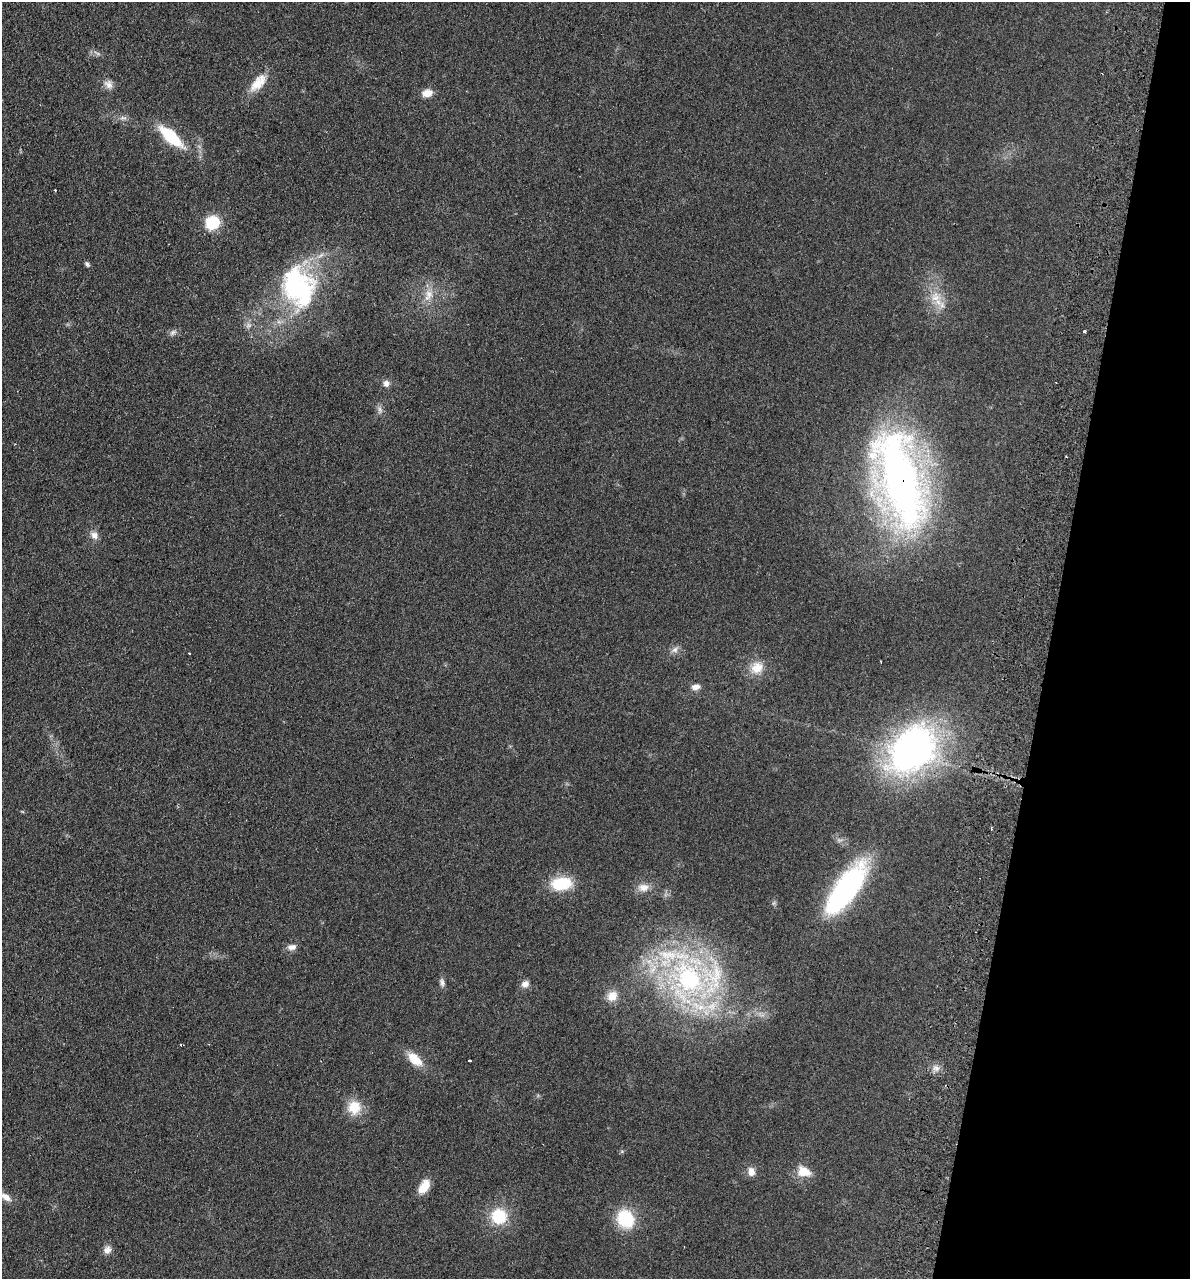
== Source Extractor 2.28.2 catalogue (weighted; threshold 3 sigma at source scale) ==
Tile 8 of 4 x 4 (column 4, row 2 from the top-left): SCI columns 3745-4932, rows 2571-3847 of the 5237 x 5141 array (HDU 1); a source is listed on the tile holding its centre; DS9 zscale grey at full resolution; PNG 1192 x 1281 px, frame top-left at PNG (2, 2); no overlay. Shown black and unused: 12% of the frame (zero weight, under 2 of 3 exposures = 3% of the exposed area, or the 3 px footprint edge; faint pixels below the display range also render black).
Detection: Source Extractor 2.28.2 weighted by HDU 2 'WHT'; one run over the whole footprint, this tile lists its part. Background 0.191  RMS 0.012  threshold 0.055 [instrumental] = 3 sigma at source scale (4.5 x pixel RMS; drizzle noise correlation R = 1.50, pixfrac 1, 0.05/0.05 arcsec/px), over >= 5 px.
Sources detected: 48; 1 too faint to see at this stretch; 3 cosmic-ray / hot-pixel residue — not listed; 3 inside a brighter listed object's ellipse — not listed separately; the other 41 listed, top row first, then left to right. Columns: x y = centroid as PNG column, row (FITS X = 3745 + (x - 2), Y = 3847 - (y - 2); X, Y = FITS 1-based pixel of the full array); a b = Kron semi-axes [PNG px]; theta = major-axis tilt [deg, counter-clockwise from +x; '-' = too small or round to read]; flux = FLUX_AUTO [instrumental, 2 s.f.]
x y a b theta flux
258 83 29 13 47 23
108 84 13 10 -52 8
427 93 13 9 7 11
123 118 11 5 1 4.2
171 136 30 11 -42 57
212 223 15 14 - 38
87 264 7 5 -53 2.7
298 287 54 40 -66 170
428 295 19 12 68 16
935 297 16 15 - 20
248 325 9 7 19 4.6
173 332 10 7 33 4.1
1084 332 3 3 - 1.9
386 383 9 8 - 5.6
380 410 10 5 -64 4.1
900 480 117 50 -75 620
94 535 12 10 -35 7.5
675 650 10 8 38 5.5
189 653 3 3 - 1.5
757 668 20 16 40 20
695 687 11 7 10 6.3
912 750 67 48 48 360
561 884 24 14 6 45
643 887 16 10 7 11
846 889 61 21 54 200
292 947 11 7 6 6.8
687 980 64 53 -84 280
442 982 12 7 -77 4.4
525 984 10 9 - 6.8
612 996 13 11 48 14
415 1059 18 9 -43 24
469 1060 3 3 - 3.5
936 1068 11 8 -17 6.8
354 1107 16 16 - 27
751 1171 12 9 -78 8
804 1171 16 11 -16 20
424 1187 17 9 57 17
6 1197 16 8 -34 8.6
499 1216 17 17 - 46
626 1219 21 17 -62 55
107 1250 10 9 - 7.1
Overlapping masked pixels (flux is a lower limit): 1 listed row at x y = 900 480